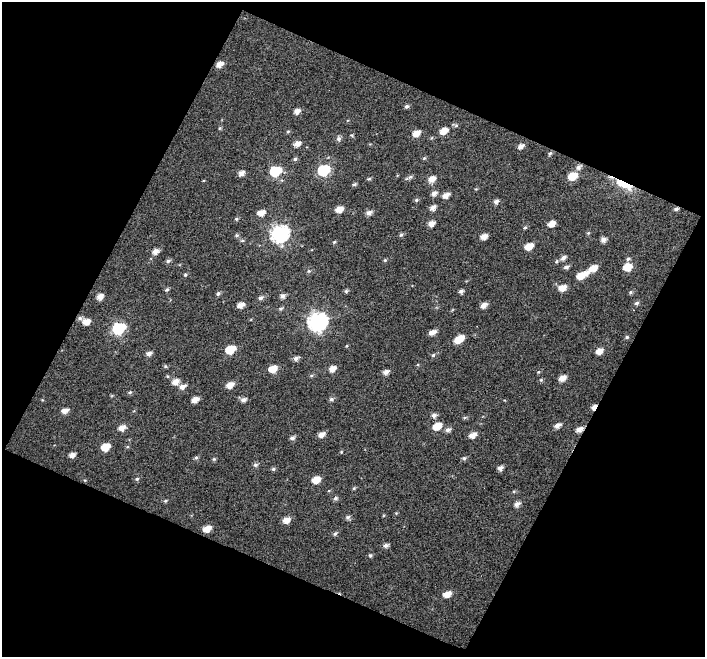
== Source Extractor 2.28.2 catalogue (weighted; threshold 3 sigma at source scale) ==
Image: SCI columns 1-703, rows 34-688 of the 703 x 715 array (HDU 1 of 3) = the unmasked area's bounding box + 8 px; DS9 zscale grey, full resolution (1 PNG px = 1 image px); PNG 707 x 659 px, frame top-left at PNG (2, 2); no overlay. Shown black and unused: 46% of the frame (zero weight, under 5 of 10 exposures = <1% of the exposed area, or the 3 px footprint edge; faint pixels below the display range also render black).
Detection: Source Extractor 2.28.2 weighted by HDU 2 'WHT'. Background 4.68e-04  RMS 0.075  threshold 0.308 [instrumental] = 3 sigma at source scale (4.09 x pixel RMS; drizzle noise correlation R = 1.36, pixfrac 0.8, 0.0396/0.0396 arcsec/px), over >= 5 px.
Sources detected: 138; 1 cosmic-ray / hot-pixel residue — not listed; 2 inside a brighter listed object's ellipse — not listed separately; the other 135 listed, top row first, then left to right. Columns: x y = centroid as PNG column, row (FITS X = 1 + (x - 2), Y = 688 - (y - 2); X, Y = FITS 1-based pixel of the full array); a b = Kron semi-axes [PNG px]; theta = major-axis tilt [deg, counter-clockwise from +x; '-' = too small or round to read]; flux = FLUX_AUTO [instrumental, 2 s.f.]
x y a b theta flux
219 64 7 5 30 49
407 106 5 4 - 14
297 111 6 5 - 37
455 125 8 4 -19 11
220 128 5 4 - 8.4
288 131 6 4 2 8.1
444 131 8 6 29 68
416 133 7 5 18 64
352 135 5 4 - 7.4
339 139 6 6 - 19
297 144 8 5 26 42
521 146 6 5 - 35
550 153 6 5 - 13
424 158 6 5 - 8.1
295 159 6 5 - 12
578 167 8 6 40 25
323 170 8 6 25 540
275 171 8 6 24 400
241 173 7 5 29 33
572 176 8 6 29 140
410 177 8 5 21 16
369 179 6 4 20 9
432 179 8 6 29 54
354 184 5 4 - 13
624 184 23 9 -32 150
476 189 4 4 - 6.5
434 193 7 5 34 30
446 195 7 5 26 46
416 200 5 4 - 12
496 202 6 5 - 22
433 208 6 5 - 32
339 209 7 5 20 54
261 213 7 6 - 53
369 213 6 5 - 30
236 219 5 4 - 9.2
431 223 6 5 - 39
551 224 7 5 27 58
525 228 5 4 - 9.7
279 233 9 7 27 1900
588 233 5 4 - 8.8
237 235 6 5 - 12
401 235 5 4 - 12
484 236 6 5 - 48
603 239 6 5 - 32
242 240 6 4 0 9.4
334 242 5 4 - 7.7
529 246 7 5 23 83
155 251 7 6 - 37
563 258 7 5 36 24
628 259 6 4 12 13
385 260 5 4 - 7.4
168 261 7 5 12 15
556 261 6 5 - 11
566 267 6 5 - 20
627 267 7 6 - 100
593 268 10 5 34 73
309 271 6 5 - 11
185 275 5 4 - 8.7
580 276 7 6 - 79
562 288 8 6 19 64
167 289 5 5 - 13
346 291 5 5 - 11
461 291 5 4 - 19
630 292 5 5 - 10
218 294 5 5 - 15
282 296 6 5 - 25
100 297 6 5 - 44
261 298 6 5 - 20
636 303 6 5 - 16
240 305 7 5 19 42
483 305 6 5 - 42
281 308 6 5 - 11
80 318 6 5 - 16
86 321 8 6 10 60
317 321 9 8 - 2400
118 328 8 6 22 660
432 332 8 5 18 40
627 337 5 4 - 11
459 339 10 6 33 100
346 346 5 3 - 5.6
230 350 7 5 24 180
599 351 6 5 - 51
149 353 6 5 - 27
433 355 5 5 - 11
296 358 6 5 - 24
165 366 5 5 - 8.6
273 369 7 6 - 92
332 369 7 6 - 47
386 372 7 5 21 31
538 372 5 3 - 7.1
311 375 6 4 1 9.4
167 376 5 3 - 6.9
562 378 7 5 27 49
541 380 5 5 - 8.7
175 382 7 6 - 53
230 385 7 6 - 54
182 386 8 6 24 34
130 392 5 5 - 10
331 399 6 5 - 16
195 400 6 4 26 48
243 400 7 5 18 25
594 407 6 4 51 39
65 411 7 5 19 41
434 415 6 6 - 23
465 417 5 3 - 9
557 425 7 5 31 32
437 426 8 6 28 95
122 428 8 6 21 49
579 429 7 5 26 41
448 430 7 6 - 23
321 434 7 5 24 40
472 435 7 5 29 47
292 438 6 5 - 21
105 447 7 6 - 110
341 452 4 3 - 6.2
72 455 6 5 - 33
196 458 5 5 - 12
464 458 5 5 - 13
214 459 5 5 - 9.2
255 465 6 5 - 17
500 468 6 5 - 26
273 469 6 5 - 13
137 479 5 4 - 10
316 480 7 6 - 91
354 488 5 4 - 8.7
335 498 6 6 - 16
165 501 5 4 - 8.5
517 504 7 5 36 29
348 517 6 6 - 16
286 520 8 6 22 52
207 529 7 5 25 70
335 534 6 5 - 13
386 545 6 4 9 22
370 555 6 5 - 11
447 594 8 6 19 53
Overlapping masked pixels (flux is a lower limit): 3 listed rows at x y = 624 184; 594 407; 579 429